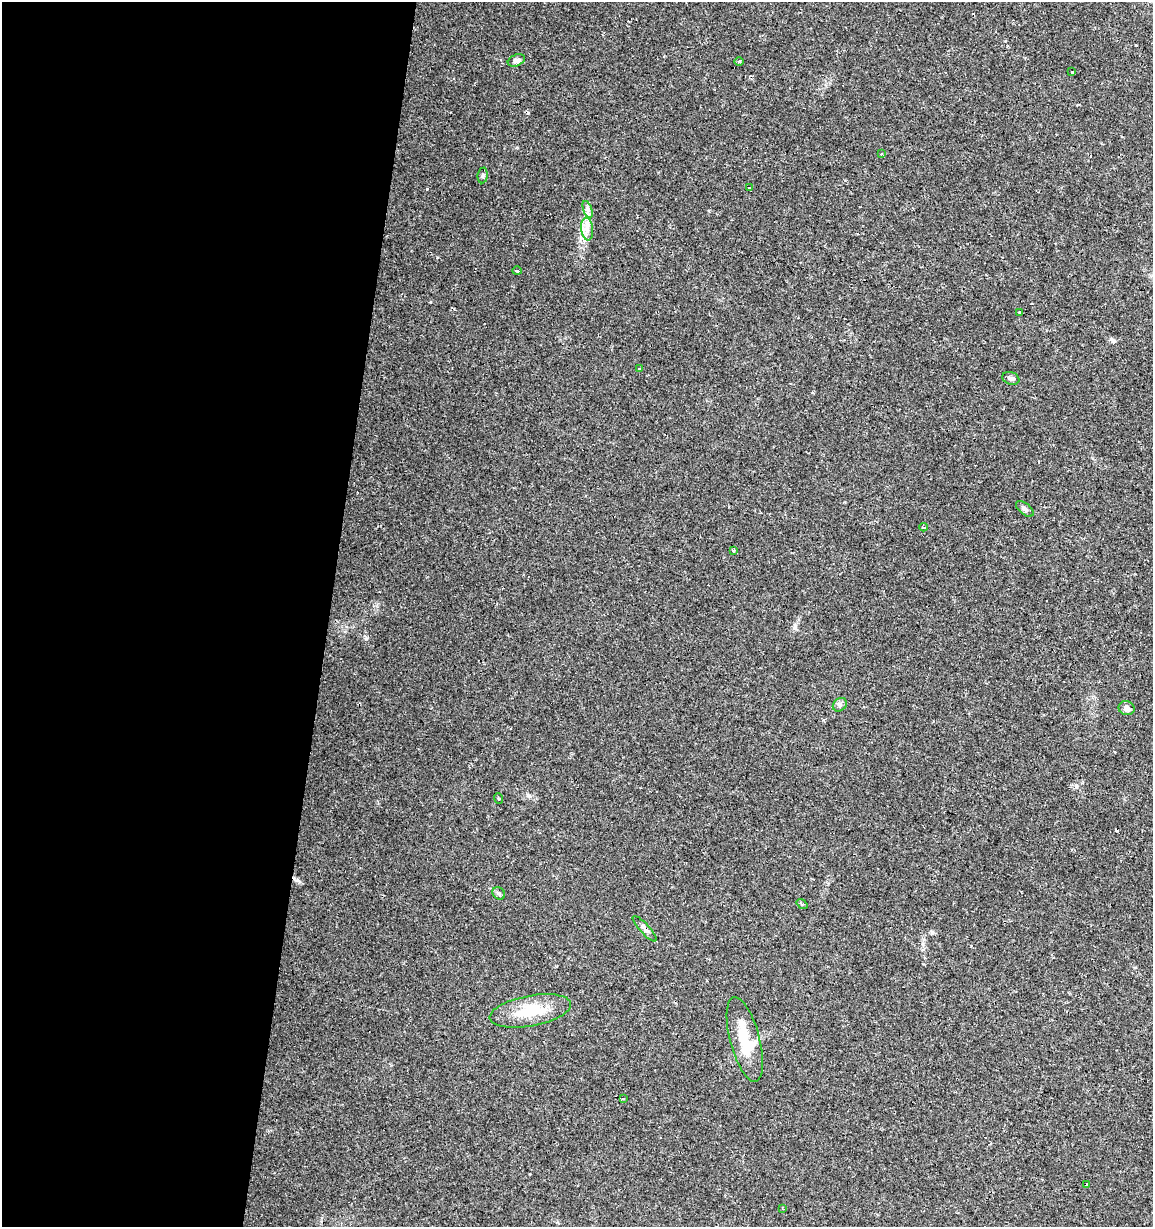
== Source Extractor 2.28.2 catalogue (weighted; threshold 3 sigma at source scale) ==
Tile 5 of 4 x 4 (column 1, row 2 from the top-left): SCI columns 221-1371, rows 2453-3677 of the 5104 x 4901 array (HDU 1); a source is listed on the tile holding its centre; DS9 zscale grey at full resolution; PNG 1155 x 1229 px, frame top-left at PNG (2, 2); each listed source drawn as its Kron ellipse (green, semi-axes under 4 px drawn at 4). Shown black and unused: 28% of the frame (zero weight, under 2 of 3 exposures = <1% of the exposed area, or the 3 px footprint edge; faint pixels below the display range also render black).
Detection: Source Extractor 2.28.2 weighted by HDU 2 'WHT'; one run over the whole footprint, this tile lists its part. Background 0.0295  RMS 0.0034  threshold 0.0154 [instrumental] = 3 sigma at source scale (4.5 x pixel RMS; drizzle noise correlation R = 1.50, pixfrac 1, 0.0396/0.0396 arcsec/px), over >= 5 px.
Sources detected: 36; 10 cosmic-ray / hot-pixel residue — neither listed nor drawn; the other 26 listed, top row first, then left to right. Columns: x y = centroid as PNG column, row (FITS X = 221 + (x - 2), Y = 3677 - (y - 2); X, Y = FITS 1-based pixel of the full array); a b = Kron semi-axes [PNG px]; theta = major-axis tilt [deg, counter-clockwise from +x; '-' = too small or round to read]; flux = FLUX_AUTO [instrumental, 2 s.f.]
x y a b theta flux
516 60 9 5 22 1.1
739 61 5 3 - 0.36
1072 71 3 3 - 1.4
882 154 3 3 - 0.43
483 175 8 5 84 0.61
749 188 4 3 - 5.7
588 210 9 4 -71 1
587 229 11 6 -83 2.1
517 271 4 3 - 1.5
1020 313 4 3 - 1.1
639 368 3 3 - 0.82
1011 378 8 6 -19 0.92
1025 509 10 5 -40 1.1
924 527 4 3 - 1.1
734 551 3 3 - 1.7
840 705 7 6 - 0.93
1127 708 8 7 - 1.5
498 799 5 2 - 0.32
499 893 7 5 -42 0.75
802 904 6 4 -38 0.69
645 929 16 5 -47 1.2
530 1011 41 15 11 12
745 1039 44 14 -75 12
623 1098 3 3 - 1.1
1086 1184 3 3 - 0.83
783 1209 3 3 - 0.78
Overlapping masked pixels (flux is a lower limit): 1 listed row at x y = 645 929
Unlisted compact peaks at least as high as the median listed source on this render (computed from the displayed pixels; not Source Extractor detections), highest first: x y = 366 639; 437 257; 932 932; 1114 341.